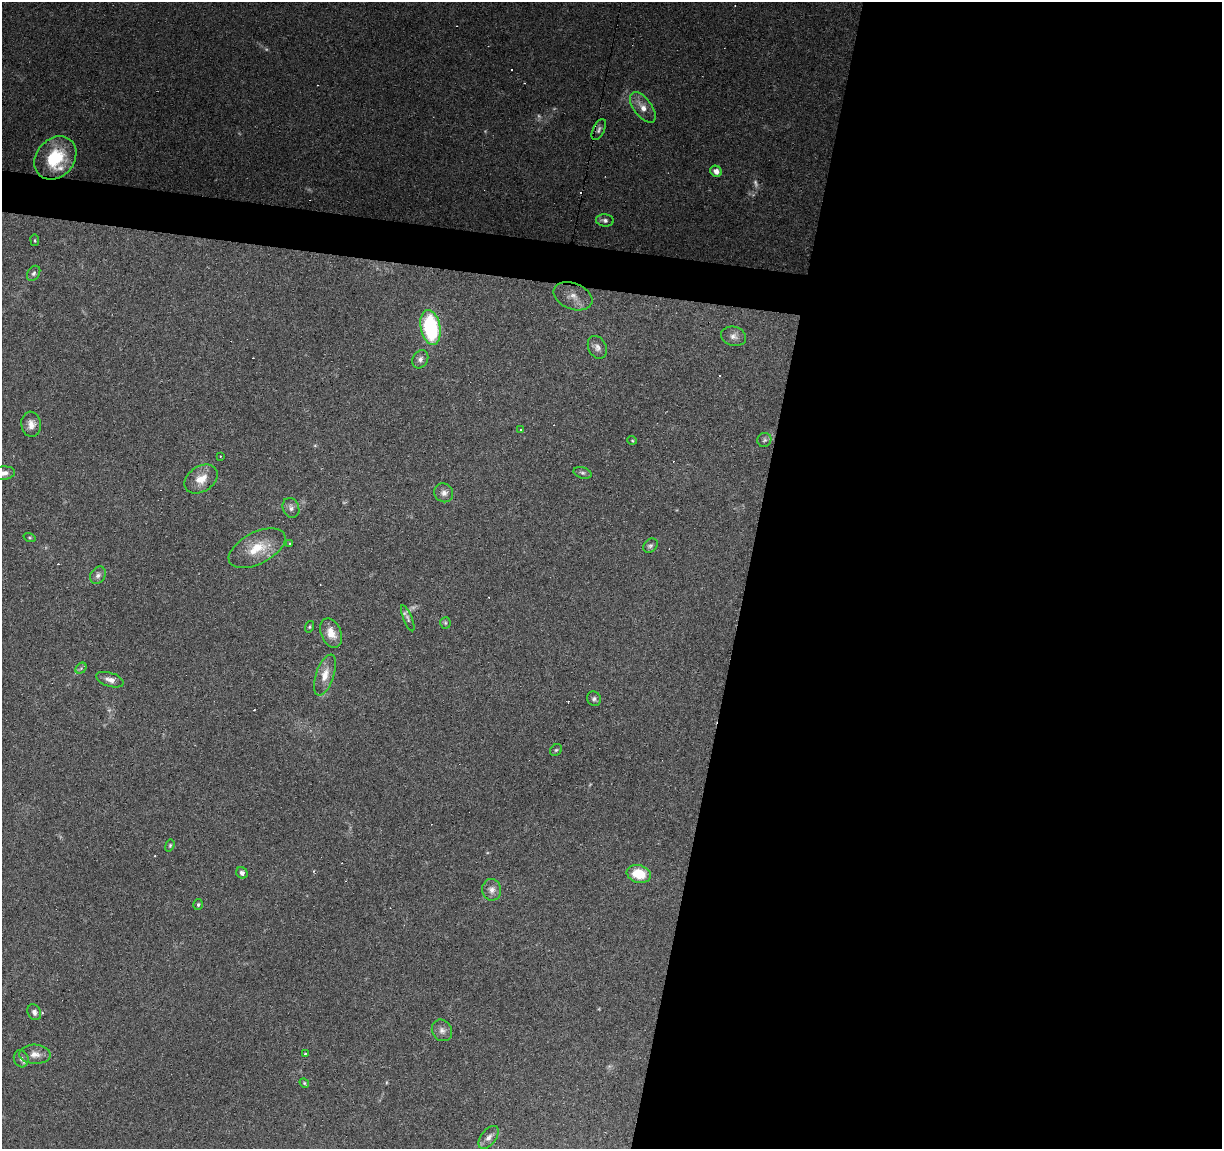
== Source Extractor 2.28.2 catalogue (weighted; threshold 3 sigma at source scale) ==
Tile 12 of 4 x 4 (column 4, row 3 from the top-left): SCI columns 3666-4885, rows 1429-2575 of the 4885 x 5090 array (HDU 1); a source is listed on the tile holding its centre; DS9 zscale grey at full resolution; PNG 1224 x 1151 px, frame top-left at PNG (2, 2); each listed source drawn as its Kron ellipse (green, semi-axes under 4 px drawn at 4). Shown black and unused: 41% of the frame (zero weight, under 3 of 6 exposures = <1% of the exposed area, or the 3 px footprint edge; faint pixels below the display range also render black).
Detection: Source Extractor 2.28.2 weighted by HDU 2 'WHT'; one run over the whole footprint, this tile lists its part. Background 0.0705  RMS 0.0045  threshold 0.0185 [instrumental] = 3 sigma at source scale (4.09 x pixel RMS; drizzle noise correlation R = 1.36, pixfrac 0.8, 0.0396/0.0396 arcsec/px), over >= 5 px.
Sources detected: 75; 5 too faint to see at this stretch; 21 cosmic-ray / hot-pixel residue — neither listed nor drawn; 1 inside a brighter listed object's ellipse — not listed separately; the other 48 listed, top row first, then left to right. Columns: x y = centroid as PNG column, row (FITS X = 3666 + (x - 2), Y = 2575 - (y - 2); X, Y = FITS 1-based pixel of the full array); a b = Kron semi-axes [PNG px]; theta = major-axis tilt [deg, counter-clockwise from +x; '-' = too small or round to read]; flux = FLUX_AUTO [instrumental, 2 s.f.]
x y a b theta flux
643 107 18 9 -53 4.2
599 130 11 5 64 1.4
55 158 24 19 48 22
716 171 6 5 - 2.4
605 220 9 6 -5 1.4
35 240 6 3 -82 0.41
34 273 8 6 57 1
573 296 20 13 -22 5.8
430 327 17 9 -79 39
734 336 13 9 -15 2.4
597 347 12 9 -62 2.1
420 359 9 7 60 1.7
31 424 12 9 -82 3.2
520 429 3 2 - 0.43
632 440 5 3 - 0.38
764 440 7 6 - 1.1
220 456 2 2 - 0.37
4 473 11 6 4 2.1
582 473 9 5 -16 1
201 479 18 12 34 6
444 493 10 9 - 2.2
291 508 10 8 -68 1.8
30 538 6 3 -19 0.48
289 544 3 2 - 0.47
650 546 8 6 43 1.1
257 548 31 15 27 12
98 575 9 7 55 1.6
408 618 14 4 -67 1
445 623 5 5 - 0.66
309 627 6 4 73 0.55
331 633 15 10 -66 5.1
81 668 6 4 45 0.67
325 675 21 9 71 5.3
110 680 14 7 -17 2.5
594 699 7 6 - 1.1
556 750 6 5 - 0.75
170 845 6 4 71 0.62
242 873 6 5 - 1.4
639 874 12 9 -16 11
492 890 11 9 -83 2.6
198 904 5 5 - 0.69
34 1012 8 6 -65 1.7
442 1030 11 9 -56 2.2
35 1054 16 9 -3 3.6
305 1054 3 3 - 0.46
21 1059 9 7 -73 1.7
304 1083 5 4 - 0.51
489 1137 13 7 53 2.4
Isophote crosses this tile's border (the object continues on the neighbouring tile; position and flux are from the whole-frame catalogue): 1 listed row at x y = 4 473